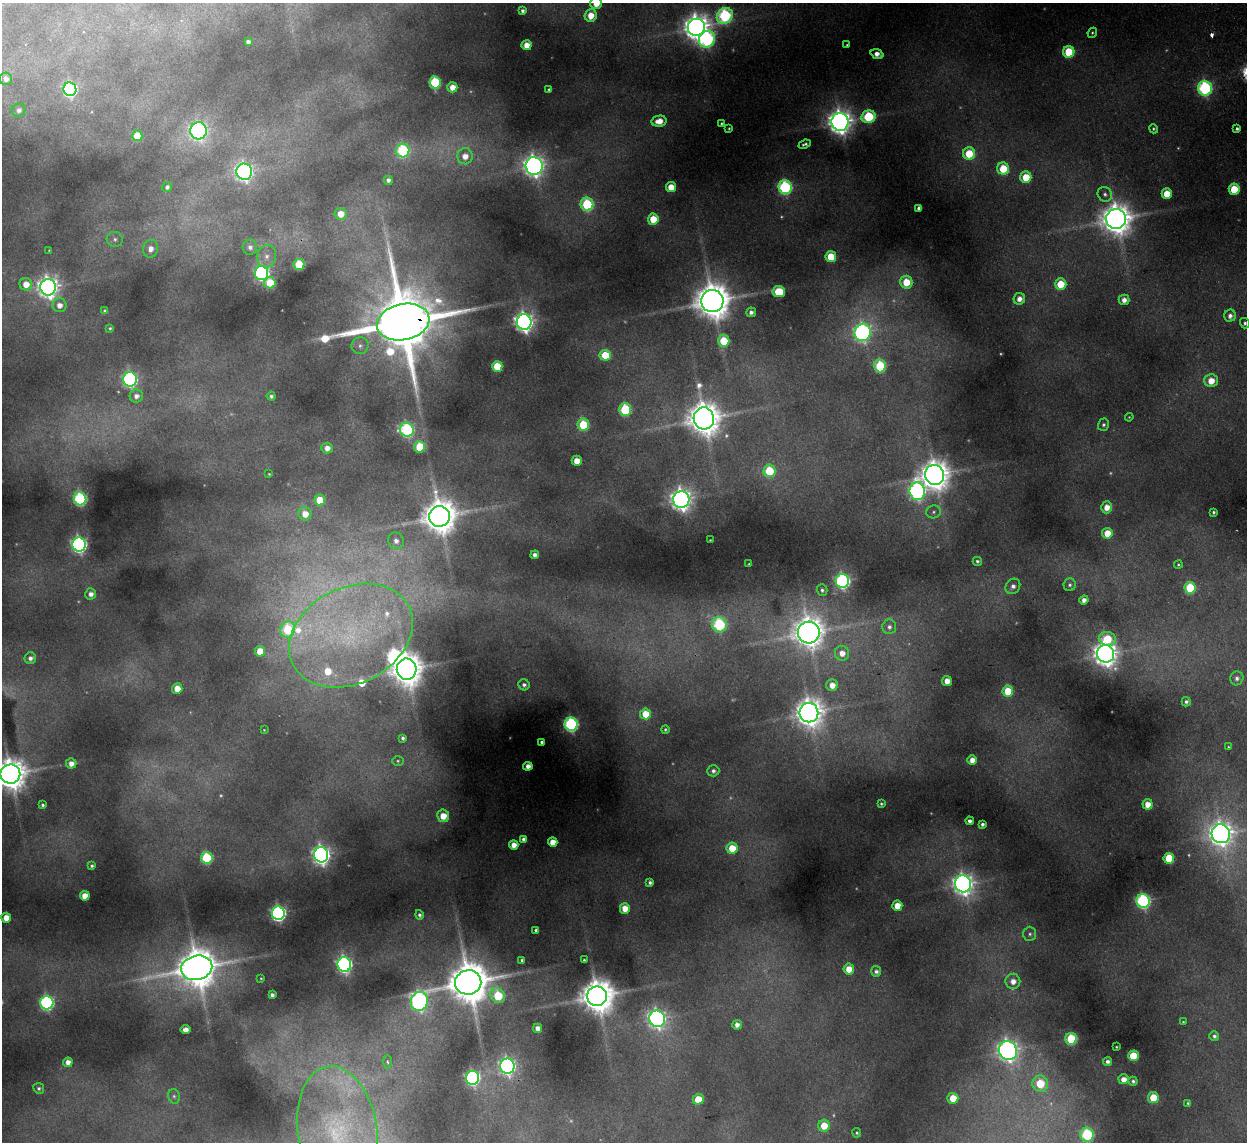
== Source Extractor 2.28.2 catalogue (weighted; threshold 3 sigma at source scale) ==
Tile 10 of 4 x 4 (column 2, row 3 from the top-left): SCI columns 1298-2542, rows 1293-2432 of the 5083 x 4981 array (HDU 1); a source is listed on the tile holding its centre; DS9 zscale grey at full resolution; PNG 1249 x 1144 px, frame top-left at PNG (2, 3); each listed source drawn as its Kron ellipse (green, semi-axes under 4 px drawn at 4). Shown black and unused: <1% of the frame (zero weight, under 2 of 3 exposures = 3% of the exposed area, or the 3 px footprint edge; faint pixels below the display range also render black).
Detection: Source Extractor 2.28.2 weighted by HDU 2 'WHT'; one run over the whole footprint, this tile lists its part. Background 0.186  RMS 0.015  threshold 0.0658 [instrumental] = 3 sigma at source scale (4.5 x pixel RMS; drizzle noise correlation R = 1.50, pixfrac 1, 0.05/0.05 arcsec/px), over >= 5 px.
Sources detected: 248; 22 too faint to see at this stretch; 1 inside a brighter object's white glare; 2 cosmic-ray / hot-pixel residue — neither listed nor drawn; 4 inside a brighter listed object's ellipse — not listed separately; the other 219 listed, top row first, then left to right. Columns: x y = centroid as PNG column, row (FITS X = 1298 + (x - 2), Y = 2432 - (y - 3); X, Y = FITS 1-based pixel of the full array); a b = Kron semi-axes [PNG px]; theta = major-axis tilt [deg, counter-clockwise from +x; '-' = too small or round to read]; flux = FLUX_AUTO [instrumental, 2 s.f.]
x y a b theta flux
596 3 6 6 - 23
523 11 4 4 - 5
591 15 6 6 - 27
725 16 8 7 - 280
696 27 9 8 - 2100
1092 33 5 4 - 2.5
707 39 9 7 57 360
248 42 4 4 - 6.9
526 45 5 5 - 21
847 45 3 3 - 1.7
1069 52 6 5 - 80
877 54 7 4 -20 11
6 79 6 6 - 9.6
435 82 6 5 - 140
452 87 5 5 - 19
1205 88 7 7 - 340
70 89 7 6 - 380
549 89 3 3 - 2.7
19 110 7 6 - 7.4
868 117 7 6 - 120
659 121 7 5 12 20
840 122 9 8 - 1800
721 123 3 3 - 1.6
729 128 3 2 - 1.6
1154 129 5 4 - 2.5
1237 129 4 3 - 3.9
199 131 8 8 - 520
137 136 5 5 - 50
805 144 6 4 22 4.4
403 151 7 6 - 200
969 154 6 6 - 54
465 156 8 7 - 17
534 166 9 8 - 1200
1003 169 6 6 - 52
244 172 8 8 - 790
1026 177 6 5 - 47
388 180 4 4 - 6.6
167 187 5 5 - 5
671 187 5 5 - 30
785 187 7 6 - 270
1234 189 5 5 - 64
1105 194 7 7 - 5.7
1167 194 5 5 - 36
587 204 6 6 - 150
919 208 4 4 - 7
341 214 6 6 - 25
653 219 5 5 - 38
1116 219 10 10 - 3200
115 239 8 7 - 6.3
250 247 7 7 - 7.1
151 249 9 7 71 12
49 250 3 3 - 1.1
267 256 11 9 79 11
831 257 5 5 - 54
299 265 5 5 - 95
262 273 7 6 - 350
906 282 6 6 - 45
270 283 6 5 - 66
26 284 6 6 - 21
1061 284 6 5 - 43
48 287 8 8 - 1200
779 292 6 5 - 75
1019 299 6 5 - 12
1124 300 5 5 - 11
712 301 11 11 - 4700
59 305 7 7 - 14
105 311 4 3 - 3.1
751 312 5 5 - 7
1230 316 6 6 - 8.6
403 322 26 18 12 21000
524 322 7 7 - 1100
1245 323 5 5 - 4
110 328 4 3 - 2.7
863 332 9 8 - 620
724 341 6 6 - 60
360 346 8 8 - 7.2
605 355 5 5 - 60
497 366 5 5 - 63
880 366 6 6 - 150
130 379 7 7 - 420
1211 381 6 6 - 24
136 396 7 6 - 9.9
271 396 4 4 - 4.3
625 410 6 6 - 130
1129 417 4 3 - 1.3
704 418 11 10 - 3800
583 425 6 6 - 92
1103 425 6 5 - 3.9
407 430 7 7 - 250
420 447 6 5 - 75
327 448 6 5 - 14
577 461 5 5 - 24
769 471 6 6 - 82
269 474 3 3 - 1.5
935 475 10 9 - 2700
917 491 9 7 -83 580
80 499 6 6 - 260
320 500 5 5 - 50
681 500 8 8 - 1300
1107 507 6 5 - 18
934 512 7 6 - 4.3
1213 512 3 3 - 3
305 514 6 6 - 21
439 516 10 10 - 4000
1107 533 5 5 - 33
710 540 3 3 - 1.3
396 541 8 7 - 10
79 544 7 6 - 600
535 555 4 4 - 7.9
977 561 4 4 - 3.5
749 564 3 3 - 1.5
1178 565 4 4 - 2
842 581 7 6 - 410
1070 585 6 6 - 4.4
1013 586 8 7 - 8.5
1190 588 6 5 - 96
822 590 6 5 - 4.2
91 594 6 5 - 9.8
1084 600 4 4 - 9.3
719 625 7 7 - 210
889 627 7 7 - 6.7
288 630 8 7 - 110
809 632 11 11 - 3100
351 636 65 48 27 380
1107 639 8 6 -12 58
260 651 5 5 - 32
842 653 7 7 - 18
1106 654 9 8 - 1900
30 658 6 6 - 7.3
407 669 10 10 - 3500
1237 678 7 6 - 6.8
947 681 5 5 - 18
524 685 6 5 - 5.7
832 685 6 6 - 18
177 689 5 5 - 27
1008 691 5 5 - 60
1186 702 4 4 - 4.7
809 713 10 9 - 2400
645 714 5 5 - 38
571 724 6 6 - 370
264 730 3 2 - 1.1
665 730 4 4 - 2.5
403 738 4 4 - 4.3
542 742 4 3 - 3.9
1228 747 4 3 - 1.4
972 760 5 4 - 17
398 761 6 5 - 2.5
71 763 5 5 - 13
528 766 4 4 - 11
713 771 6 5 - 5.6
10 774 10 9 - 3500
881 804 4 4 - 2.4
1147 804 5 5 - 19
43 805 4 3 - 3.5
443 816 6 6 - 29
970 821 4 4 - 6.6
982 824 4 3 - 4.6
1221 834 9 9 - 1500
524 839 4 4 - 6.9
553 842 5 5 - 26
514 845 5 4 - 16
732 848 5 5 - 42
321 855 7 7 - 890
207 858 6 6 - 160
1169 858 5 5 - 71
92 866 4 3 - 3.3
650 883 4 4 - 4.3
963 884 8 8 - 1300
85 896 5 4 - 25
1143 901 7 6 - 360
897 906 5 5 - 26
625 908 5 5 - 22
278 913 7 6 - 490
419 915 5 4 - 4.2
6 918 5 5 - 22
536 930 4 4 - 4.8
1030 934 7 6 - 4
522 960 4 3 - 3.8
584 960 3 3 - 2
344 965 7 6 - 540
197 968 16 12 13 5600
849 969 5 5 - 25
876 971 5 5 - 5.2
261 978 3 3 - 1.6
1013 981 7 7 - 15
468 982 13 12 - 7000
272 995 4 4 - 6.2
498 996 8 6 -45 100
597 996 10 9 - 4100
419 1001 9 8 - 590
47 1003 7 6 - 390
657 1019 8 8 - 810
1183 1022 4 3 - 1.7
737 1025 4 4 - 9.3
538 1028 4 4 - 13
185 1029 5 4 - 12
1214 1036 5 4 - 4.4
1071 1039 6 6 - 120
1116 1047 3 2 - 1.4
1008 1051 10 9 - 1200
1133 1056 5 5 - 68
68 1062 4 4 - 13
387 1062 7 3 -88 2.7
1108 1062 4 4 - 6.1
507 1066 7 7 - 620
473 1078 7 6 - 420
1124 1079 5 5 - 13
1133 1081 4 4 - 3.9
1040 1084 8 8 - 80
39 1088 5 5 - 3.7
174 1096 7 5 -73 3.8
953 1098 5 5 - 39
1153 1098 5 5 - 52
698 1099 5 5 - 35
1188 1103 3 3 - 2.5
824 1126 6 6 - 34
337 1131 65 40 -82 220
857 1133 5 4 - 2.8
1087 1135 7 6 - 190
Overlapping masked pixels (flux is a lower limit): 1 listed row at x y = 403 322
Isophote crosses this tile's border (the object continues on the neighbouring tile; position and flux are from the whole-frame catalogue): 5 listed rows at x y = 596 3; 1245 323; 10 774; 337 1131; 1087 1135